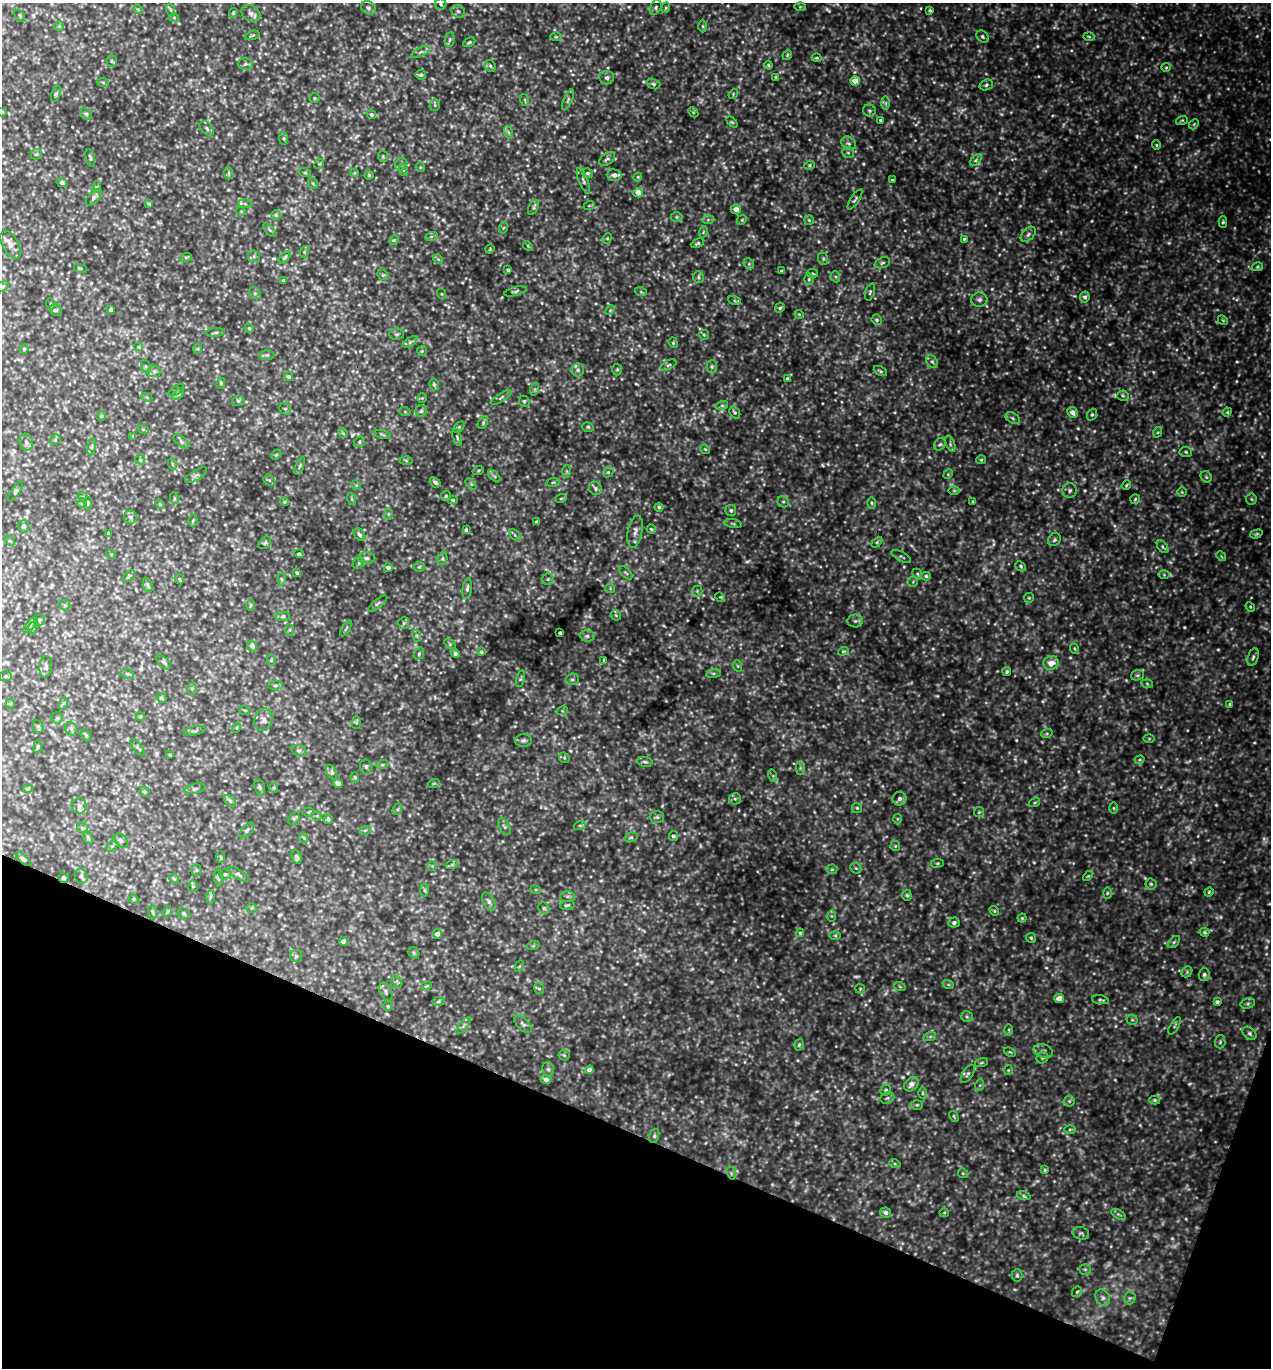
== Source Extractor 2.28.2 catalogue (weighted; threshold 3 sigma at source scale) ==
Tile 15 of 4 x 4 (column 3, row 4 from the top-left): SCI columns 2834-4102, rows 26-1391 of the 5508 x 5494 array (HDU 1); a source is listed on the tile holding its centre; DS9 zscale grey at full resolution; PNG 1273 x 1370 px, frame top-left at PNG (2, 3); each listed source drawn as its Kron ellipse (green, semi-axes under 4 px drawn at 4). Shown black and unused: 18% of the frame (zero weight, under 3 of 5 exposures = <1% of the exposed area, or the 3 px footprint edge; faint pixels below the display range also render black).
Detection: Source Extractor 2.28.2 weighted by HDU 2 'WHT'; one run over the whole footprint, this tile lists its part. Background 0.736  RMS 0.12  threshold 0.525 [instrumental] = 3 sigma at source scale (4.5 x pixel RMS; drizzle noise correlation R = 1.50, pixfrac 1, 0.05/0.05 arcsec/px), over >= 5 px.
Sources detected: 738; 43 too faint to see at this stretch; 1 cosmic-ray / hot-pixel residue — neither listed nor drawn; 5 inside a brighter listed object's ellipse — not listed separately; of the other 689, all 500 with FLUX_AUTO >= 12.4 (the completeness limit of this list) listed and drawn (189 fainter detections not listed), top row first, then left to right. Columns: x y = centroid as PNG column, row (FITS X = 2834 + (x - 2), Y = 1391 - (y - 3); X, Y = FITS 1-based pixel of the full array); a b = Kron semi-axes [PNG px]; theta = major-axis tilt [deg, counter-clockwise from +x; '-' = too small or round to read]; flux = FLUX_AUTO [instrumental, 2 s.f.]
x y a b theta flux
441 4 6 5 - 21
656 7 8 5 63 24
800 7 6 4 1 15
369 8 8 6 -32 32
666 8 5 4 - 15
138 9 5 4 - 13
171 10 6 4 -72 19
930 10 4 3 - 16
458 11 7 6 - 33
233 13 5 3 - 15
251 13 10 7 -32 49
20 16 7 3 -55 14
174 18 5 4 - 13
59 26 5 5 - 16
703 26 6 4 -88 14
252 35 7 3 18 15
982 36 7 5 -45 25
556 37 6 4 0 14
1089 37 6 4 -2 17
450 39 8 5 82 24
469 42 6 4 29 22
421 52 10 4 26 31
787 55 5 4 - 15
816 58 5 3 - 13
112 61 6 5 - 17
245 64 7 6 - 26
768 65 4 3 - 13
490 66 6 5 - 25
1166 67 5 4 - 15
421 75 5 5 - 20
776 77 4 3 - 27
607 78 7 6 - 37
855 81 5 4 - 140
103 82 6 4 -20 16
654 84 7 5 -18 23
986 85 7 5 19 25
56 94 8 4 72 19
733 94 5 4 - 13
314 98 5 4 - 14
525 100 6 3 -72 14
568 100 11 4 66 26
886 103 6 4 -90 22
435 105 5 5 - 18
869 111 6 6 - 21
2 112 5 4 - 15
693 112 5 4 - 15
86 114 6 5 - 19
371 115 5 4 - 24
881 120 3 3 - 23
1182 120 6 4 17 14
732 122 6 4 -44 15
1194 124 5 4 - 16
207 128 9 5 -46 29
508 132 6 4 -71 22
284 138 6 4 -85 18
848 143 8 6 -31 33
1156 145 4 4 - 13
848 153 6 5 - 22
36 154 6 5 - 19
383 156 5 5 - 15
90 158 9 4 -74 21
607 159 9 5 34 28
976 160 7 4 46 23
319 164 5 4 - 14
401 164 6 5 - 25
809 165 5 4 - 16
420 167 5 4 - 14
403 170 6 4 -71 16
229 173 6 4 89 20
305 173 6 3 -19 13
355 173 4 3 - 13
587 173 5 5 - 20
369 175 4 4 - 15
614 175 7 5 -1 73
638 177 4 4 - 13
892 180 3 3 - 13
583 181 14 4 -68 33
62 183 5 4 - 26
313 183 6 4 -61 15
97 187 6 4 70 16
638 193 5 4 - 140
94 197 10 5 47 37
855 199 12 4 57 22
149 204 4 3 - 16
245 204 6 4 -2 20
589 206 6 3 19 13
533 208 8 4 64 21
736 209 5 5 - 87
241 211 4 4 - 14
276 215 5 5 - 17
676 217 6 5 - 18
708 220 6 4 2 20
742 220 5 4 - 15
809 220 5 4 - 14
1223 222 6 4 88 18
503 228 6 3 71 13
270 230 8 3 -45 17
703 232 6 3 71 13
1028 234 9 5 46 33
431 237 6 4 20 20
607 238 5 4 - 16
964 239 4 3 - 15
394 240 5 4 - 13
697 243 7 4 26 20
11 245 15 8 -61 68
528 246 5 4 - 13
490 249 5 4 - 13
304 252 6 4 72 17
254 256 6 5 - 23
186 257 6 4 18 17
284 258 7 4 45 19
438 259 5 4 - 15
823 259 6 5 - 19
882 263 8 5 21 24
749 264 6 4 -48 20
1257 267 5 4 - 15
80 268 7 3 -18 14
508 270 3 3 - 19
781 271 3 2 - 13
812 273 5 3 - 14
383 275 6 4 -41 14
698 277 6 5 - 19
836 277 5 3 - 15
809 279 5 4 - 18
283 280 3 3 - 13
2 287 7 4 29 20
516 291 12 4 15 22
641 292 6 4 -19 15
870 292 9 4 73 23
255 293 6 5 - 24
442 294 5 3 - 13
1085 297 5 5 - 29
734 300 7 4 -19 15
979 300 8 7 - 40
51 304 5 3 - 12
780 308 5 4 - 17
56 310 6 5 - 22
111 310 4 3 - 30
610 310 5 4 - 14
799 314 4 3 - 13
877 320 5 5 - 18
1223 320 5 4 - 15
249 328 4 4 - 13
215 333 9 3 4 20
397 334 7 5 -1 24
704 335 5 5 - 15
410 342 8 4 36 19
673 343 5 4 - 16
138 347 5 4 - 17
24 349 5 4 - 17
197 349 4 4 - 12
422 351 5 5 - 15
267 355 7 4 0 22
932 361 7 5 -50 23
668 365 8 4 27 23
146 366 7 4 -70 22
712 367 7 5 89 22
578 370 6 6 - 29
617 370 6 5 - 17
154 371 6 6 - 27
880 371 7 4 -26 20
289 377 5 4 - 24
787 379 4 3 - 26
221 383 6 4 89 17
434 385 6 4 -74 21
535 389 6 4 72 17
176 390 9 3 34 15
178 394 7 4 45 22
1123 396 6 5 - 20
147 397 6 4 -28 13
501 397 12 4 34 26
422 398 4 4 - 13
238 401 6 5 - 20
524 401 6 5 - 20
722 405 6 4 20 21
285 409 6 5 - 24
421 411 6 5 - 21
405 412 6 3 -19 13
1072 412 5 5 - 75
1227 412 5 4 - 14
735 413 6 5 - 20
1092 415 6 4 69 18
101 416 5 5 - 13
1012 418 8 5 -28 28
483 423 7 4 65 18
459 427 6 4 45 16
588 427 6 4 -14 17
143 429 5 3 - 13
1158 432 5 3 - 13
343 433 5 4 - 13
382 434 9 4 -13 18
133 436 4 3 - 13
457 437 9 4 -72 23
55 440 6 4 47 14
26 442 8 6 -72 40
181 442 9 4 -40 28
359 442 6 5 - 21
940 444 6 5 - 22
950 444 8 3 -69 21
92 447 8 4 81 21
705 449 5 4 - 13
1186 452 6 5 - 19
276 455 6 4 43 15
140 460 5 4 - 15
981 460 5 4 - 16
406 461 6 4 -3 15
172 464 6 3 -71 14
300 466 9 4 67 21
478 471 6 3 19 13
567 471 6 4 -89 15
608 472 5 4 - 16
948 474 5 4 - 13
196 475 12 5 31 32
494 476 7 4 -44 17
1206 477 6 5 - 19
269 480 6 5 - 21
435 482 6 4 -40 33
553 482 7 3 8 13
471 484 6 4 -45 16
356 485 5 4 - 15
1126 485 5 3 - 14
595 488 7 6 - 31
954 490 6 4 -1 15
1070 490 7 7 - 33
15 492 11 3 54 17
1182 492 5 5 - 15
446 496 5 5 - 16
82 497 5 4 - 14
174 498 6 4 -73 15
561 498 6 3 20 13
352 499 6 4 -71 14
1135 499 5 4 - 15
1251 499 5 5 - 18
453 500 5 4 - 14
284 502 4 4 - 14
783 502 6 5 - 22
973 502 4 3 - 14
82 503 5 5 - 15
88 503 6 4 89 13
872 503 5 3 - 15
160 504 5 4 - 14
659 507 4 4 - 18
731 511 5 5 - 29
388 514 6 4 89 14
130 517 7 6 - 34
193 520 6 4 79 16
537 522 4 3 - 26
733 524 9 3 -11 17
23 526 6 5 - 27
651 529 4 4 - 14
466 530 4 3 - 20
635 532 16 7 79 73
109 534 4 3 - 30
359 534 7 5 -51 23
1256 534 6 4 17 17
515 535 7 4 -46 22
1054 540 7 6 - 25
10 541 5 4 - 15
877 542 6 4 46 16
265 543 7 5 45 20
1163 547 7 4 -51 21
111 554 5 4 - 13
299 554 5 4 - 20
901 556 11 4 -29 23
1221 556 5 4 - 13
366 558 9 5 0 33
442 559 6 4 72 21
359 563 6 5 - 23
1021 566 6 4 -43 17
419 567 5 5 - 16
388 568 4 4 - 43
297 573 3 3 - 19
626 573 8 4 -44 19
917 574 5 4 - 14
1164 575 6 4 -1 17
129 576 7 4 46 20
926 576 5 4 - 19
179 579 5 3 - 12
282 579 6 4 -88 17
548 579 5 5 - 20
913 582 5 5 - 14
148 585 7 4 -71 19
610 588 5 5 - 14
467 589 10 4 83 33
697 591 5 5 - 17
720 597 5 4 - 13
1029 598 5 5 - 15
378 604 12 4 37 22
65 605 6 5 - 17
251 605 6 4 89 15
1250 607 5 4 - 13
616 615 6 4 -46 14
283 617 7 3 8 20
39 620 5 5 - 18
855 621 8 6 -1 31
404 623 6 5 - 25
30 625 10 4 50 25
33 628 5 4 - 13
346 628 9 2 60 14
290 630 6 4 89 13
560 633 3 3 - 29
417 636 6 4 -72 19
587 636 7 5 -1 33
450 644 6 4 -36 13
252 646 5 5 - 46
1074 648 5 3 - 13
843 651 5 4 - 14
481 652 4 4 - 13
419 654 6 5 - 21
455 654 4 4 - 28
1253 657 9 5 74 27
271 660 5 3 - 13
604 660 4 4 - 14
164 662 9 5 -45 24
1051 663 8 7 - 100
738 666 6 3 -70 13
46 667 10 6 84 39
1007 672 4 3 - 19
713 673 7 4 7 19
127 674 7 5 -7 20
1137 675 6 5 - 20
5 676 6 5 - 18
520 679 8 4 75 17
572 679 6 5 - 25
1147 684 6 4 -3 14
275 685 7 4 7 19
192 688 6 5 - 18
161 698 5 4 - 16
10 703 5 4 - 15
64 703 6 4 70 16
1230 704 3 3 - 21
245 710 5 3 - 13
562 711 6 3 17 15
140 716 5 4 - 17
57 718 6 5 - 19
263 720 11 9 77 69
356 723 6 4 87 17
38 726 6 5 - 20
237 728 5 4 - 13
71 729 7 6 - 28
195 731 11 4 11 22
1047 733 6 4 19 13
86 735 6 4 -66 15
1149 738 6 4 0 13
524 740 8 6 1 35
38 747 6 3 81 12
138 748 10 3 -51 20
299 751 7 5 -15 26
170 755 3 2 - 13
564 758 6 5 - 15
1140 760 5 3 - 14
645 762 8 5 -10 27
382 765 6 4 18 17
366 766 7 6 - 26
800 768 7 4 -90 23
332 772 8 5 -66 29
773 776 6 4 -73 19
355 777 5 4 - 13
434 783 6 4 19 14
338 784 4 4 - 70
260 787 8 5 -73 23
274 788 5 4 - 14
28 789 5 4 - 14
195 789 10 5 11 30
144 792 5 5 - 18
735 799 6 5 - 20
899 799 7 7 - 39
230 801 7 4 -46 24
1034 803 6 3 19 13
79 806 8 7 - 45
857 808 5 5 - 17
1114 808 6 4 -89 14
397 809 6 4 69 18
309 812 5 4 - 16
979 812 5 5 - 15
317 816 4 4 - 13
657 817 7 6 - 23
294 819 7 5 51 21
328 819 4 4 - 23
897 819 5 3 - 14
580 825 6 4 18 16
504 827 9 5 -58 27
82 828 6 4 -36 14
247 830 9 5 50 28
365 830 6 3 19 16
673 836 5 4 - 27
631 837 7 4 16 21
88 838 6 4 -64 17
304 838 6 3 -71 15
121 841 8 5 -39 31
112 846 6 4 44 18
895 846 5 4 - 15
221 857 6 4 -87 16
297 857 7 4 -67 25
23 859 9 4 -42 23
937 863 6 3 8 15
452 864 6 4 19 18
432 866 5 4 - 14
856 868 6 5 - 16
832 869 5 5 - 17
196 870 5 5 - 17
225 874 6 5 - 20
238 874 11 4 -32 29
81 876 8 6 -64 28
1088 876 6 3 43 13
218 877 9 3 -86 19
63 878 5 5 - 17
174 879 5 4 - 15
1151 884 5 5 - 20
193 886 5 5 - 16
424 890 7 4 -89 19
536 890 5 3 - 13
1209 892 4 4 - 13
1107 893 6 3 89 13
907 895 5 4 - 18
568 896 7 5 0 25
210 897 6 4 88 19
134 899 5 4 - 15
489 901 10 5 -62 37
567 905 7 4 11 20
251 908 5 4 - 15
544 908 6 5 - 21
167 911 5 3 - 17
994 911 5 4 - 15
153 912 7 3 -81 16
184 913 6 5 - 20
831 916 6 4 -90 16
1022 918 4 4 - 15
954 923 5 5 - 32
1205 932 5 4 - 18
800 933 4 4 - 17
437 934 5 4 - 65
835 936 6 4 -1 15
1031 938 5 5 - 17
343 942 4 4 - 80
1174 942 7 4 45 22
533 946 6 4 19 16
414 953 6 5 - 20
296 956 6 6 - 23
519 966 6 4 59 16
1187 972 6 5 - 16
1204 975 6 5 - 28
397 981 7 4 -55 20
948 984 6 4 -19 15
427 986 5 4 - 13
900 987 6 3 -20 12
539 989 5 4 - 19
860 989 5 4 - 14
386 992 10 5 -63 32
1059 998 5 4 - 120
1100 1000 8 4 -11 21
438 1001 6 4 2 17
1217 1002 4 3 - 29
1248 1003 7 5 17 22
388 1006 5 4 - 14
967 1017 6 5 - 21
1132 1020 5 5 - 16
523 1024 11 5 -44 36
464 1025 10 4 51 29
1175 1026 10 4 59 20
1009 1030 6 4 89 14
1250 1033 8 5 -40 26
930 1036 6 4 20 18
1220 1042 6 5 - 20
799 1045 6 4 73 18
1043 1051 10 6 -14 42
1010 1052 6 4 -24 14
564 1055 5 5 - 19
1042 1058 6 5 - 23
981 1063 7 3 19 14
548 1069 7 5 -74 25
589 1070 4 4 - 84
1008 1070 5 4 - 12
968 1074 10 5 56 30
546 1079 5 4 - 41
911 1084 8 6 46 58
980 1085 6 4 71 14
886 1090 5 5 - 21
923 1093 6 4 89 14
887 1098 7 5 21 23
1155 1100 5 4 - 17
1069 1101 5 5 - 18
917 1105 6 5 - 18
954 1116 6 3 -58 12
1070 1130 6 4 2 16
654 1136 7 5 72 19
895 1164 6 4 -19 19
1045 1170 4 3 - 13
731 1173 7 4 -73 20
963 1173 5 4 - 14
1024 1196 7 4 -18 23
886 1213 5 5 - 41
944 1213 5 4 - 13
1118 1214 8 4 -30 21
1081 1233 8 6 -15 24
1085 1269 6 5 - 20
1017 1275 6 5 - 21
1077 1292 6 4 44 18
1103 1298 8 7 - 42
1130 1298 6 6 - 25
Overlapping masked pixels (flux is a lower limit): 2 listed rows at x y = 63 878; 731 1173
Isophote crosses this tile's border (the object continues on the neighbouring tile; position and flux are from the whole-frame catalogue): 2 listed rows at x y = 2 112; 2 287
Unlisted compact peaks at least as high as the median listed source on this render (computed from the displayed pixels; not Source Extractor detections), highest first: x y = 564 137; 395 665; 748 561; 1221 917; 1074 296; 757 380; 352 435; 1158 1019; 1084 245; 1140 1125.